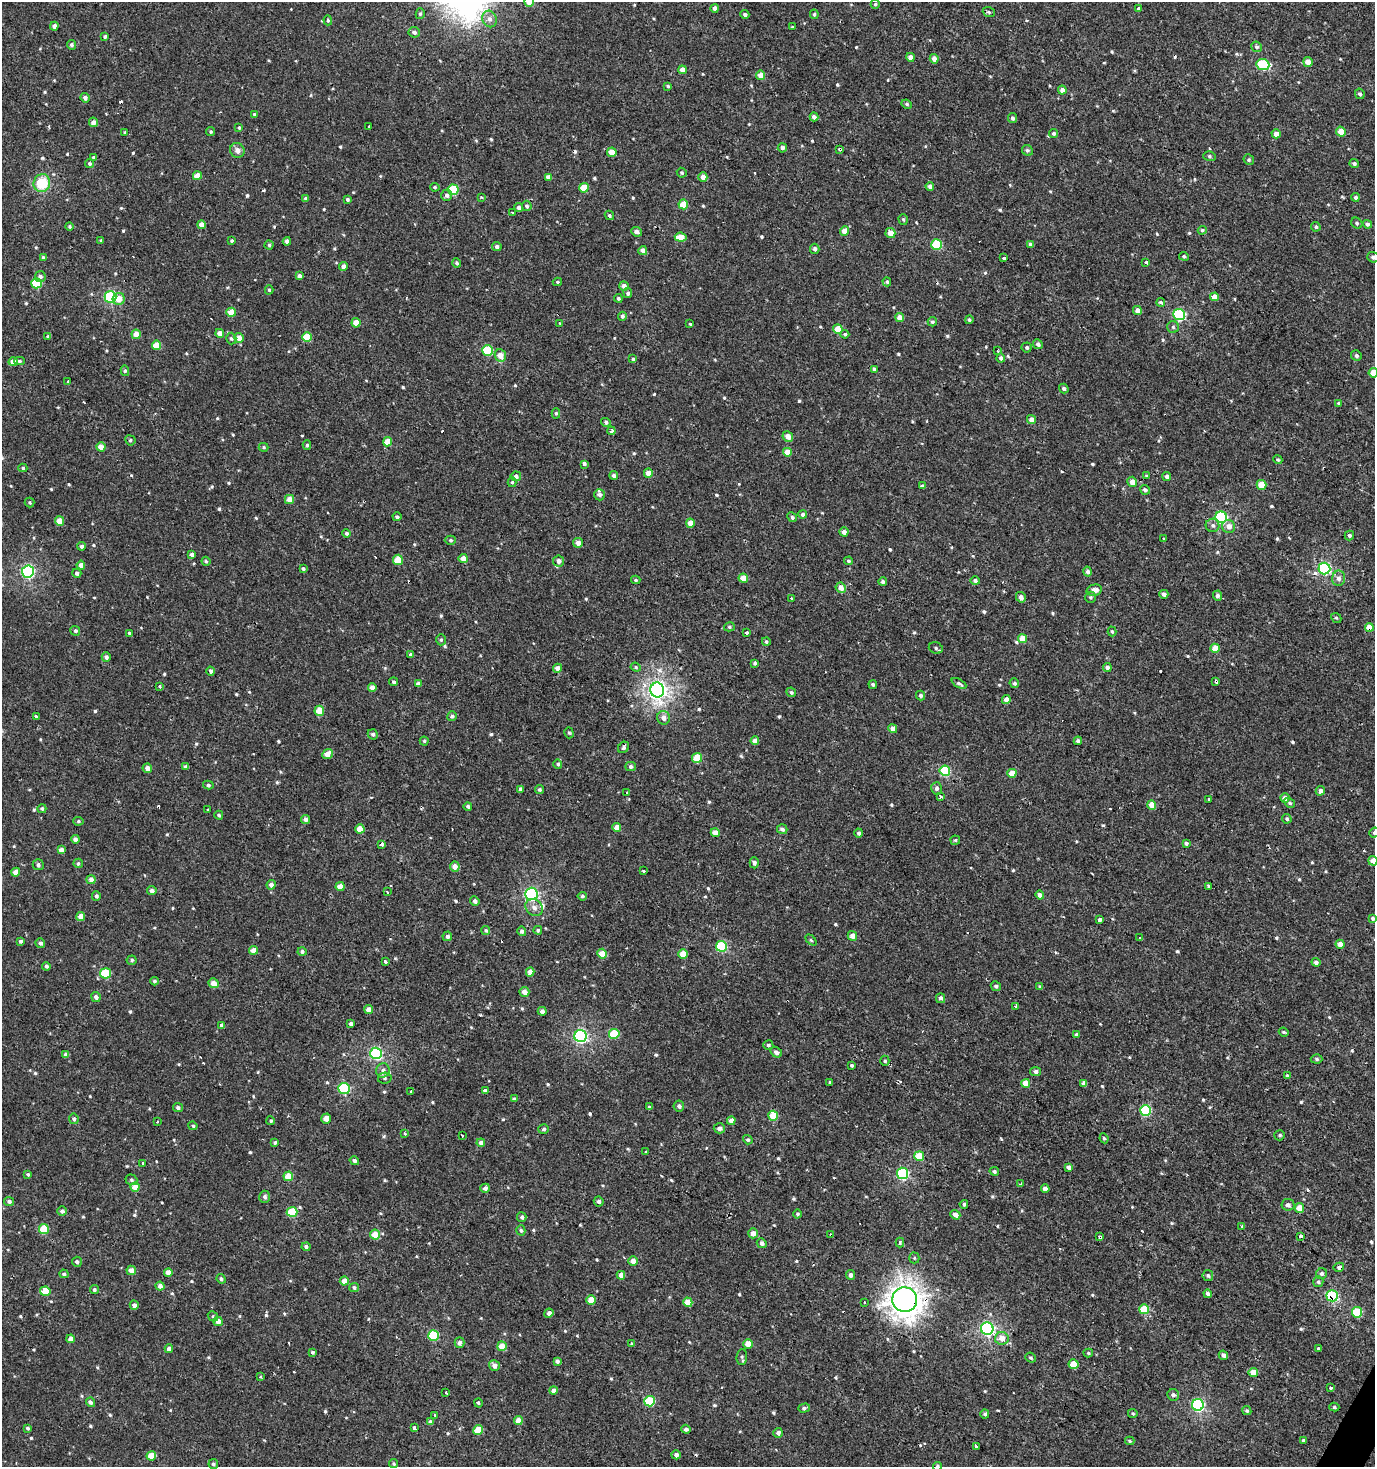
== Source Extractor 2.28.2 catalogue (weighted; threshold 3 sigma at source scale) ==
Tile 6 of 4 x 4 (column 2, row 2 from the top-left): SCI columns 1627-2999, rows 2953-4417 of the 5973 x 5886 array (HDU 1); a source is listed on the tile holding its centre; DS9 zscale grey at full resolution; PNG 1377 x 1469 px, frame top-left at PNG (2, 2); each listed source drawn as its Kron ellipse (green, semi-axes under 4 px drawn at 4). Shown black and unused: <1% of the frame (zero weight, under 2 of 3 exposures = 2% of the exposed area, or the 3 px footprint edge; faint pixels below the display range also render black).
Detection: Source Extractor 2.28.2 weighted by HDU 2 'WHT'; one run over the whole footprint, this tile lists its part. Background 6.71e-04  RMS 0.0037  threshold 0.0168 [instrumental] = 3 sigma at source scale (4.5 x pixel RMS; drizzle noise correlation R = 1.50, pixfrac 1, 0.0396/0.0396 arcsec/px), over >= 5 px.
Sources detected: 748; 32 cosmic-ray / hot-pixel residue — neither listed nor drawn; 2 inside a brighter listed object's ellipse — not listed separately; of the other 714, all 500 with FLUX_AUTO >= 0.532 (the completeness limit of this list) listed and drawn (214 fainter detections not listed), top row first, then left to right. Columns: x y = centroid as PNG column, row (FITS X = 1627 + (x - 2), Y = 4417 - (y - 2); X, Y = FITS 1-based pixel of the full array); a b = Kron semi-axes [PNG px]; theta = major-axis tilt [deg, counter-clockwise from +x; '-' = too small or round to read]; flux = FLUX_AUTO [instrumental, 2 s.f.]
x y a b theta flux
529 2 5 5 - 2.9
875 4 4 4 - 0.56
715 8 4 4 - 1.3
1138 9 3 3 - 2.3
989 12 6 4 -20 0.62
420 14 5 4 - 0.64
745 14 4 4 - 0.96
814 14 5 4 - 0.66
490 19 8 7 - 2
328 20 5 4 - 0.54
54 26 4 4 - 1.5
792 27 3 2 - 0.84
414 32 6 5 - 1.2
105 37 4 3 - 0.8
71 45 5 4 - 0.86
1257 47 5 5 - 0.92
911 57 4 4 - 2.5
934 59 5 4 - 2.4
1308 62 5 4 - 3.2
1263 65 6 5 - 26
682 70 4 4 - 2.4
761 75 5 4 - 3.7
668 86 4 3 - 0.56
1062 90 4 4 - 1.9
1360 94 5 4 - 0.77
85 98 5 4 - 1.5
907 104 5 4 - 0.61
254 114 4 4 - 0.55
814 117 4 4 - 1.6
1012 118 5 4 - 0.85
93 122 5 4 - 1.8
369 127 3 3 - 2.4
239 128 4 3 - 0.57
125 132 3 3 - 0.73
211 132 4 4 - 0.56
1341 132 5 5 - 3.7
1054 133 4 4 - 0.98
1276 134 4 4 - 2.2
782 148 4 4 - 1.4
840 149 3 3 - 2.1
237 150 7 7 - 2.1
1027 150 6 5 - 0.73
612 152 5 4 - 5.7
1209 156 6 5 - 0.66
94 158 4 4 - 0.72
1249 160 5 5 - 0.71
1354 163 4 4 - 0.81
90 164 4 4 - 0.66
682 173 5 4 - 0.66
197 176 4 4 - 3.7
548 177 4 4 - 2
703 177 5 4 - 2.1
42 183 9 8 - 11
930 186 4 4 - 1.3
435 187 5 4 - 0.58
584 188 5 4 - 7.5
453 190 5 5 - 17
447 195 5 5 - 1.2
481 197 3 3 - 1.1
1355 197 4 4 - 1
306 198 4 4 - 0.87
347 199 4 3 - 0.71
683 204 5 4 - 6.4
527 206 5 4 - 0.85
519 207 4 4 - 1.3
512 212 3 2 - 0.59
609 215 5 4 - 0.63
903 219 5 4 - 0.64
1357 223 6 5 - 0.71
1367 224 5 4 - 0.87
201 225 4 4 - 2.8
70 226 4 4 - 0.55
1316 227 5 4 - 0.69
1202 230 4 4 - 0.58
844 231 4 4 - 3.8
637 232 5 4 - 1.6
890 233 5 5 - 2.9
681 237 6 4 -6 4.5
101 241 3 3 - 0.59
232 241 3 3 - 0.61
287 241 4 4 - 1.5
937 244 5 5 - 18
1030 244 4 3 - 1
269 245 4 4 - 0.61
497 247 5 4 - 1.2
815 249 5 4 - 1.2
643 251 4 4 - 2.2
1184 256 5 4 - 0.59
43 257 4 3 - 0.66
1373 257 6 5 - 1.1
1004 258 3 3 - 2
1146 262 4 3 - 1.8
457 263 4 4 - 0.75
343 266 4 4 - 1.5
299 276 4 4 - 1.4
40 277 5 5 - 1.2
557 282 4 4 - 0.56
887 282 4 4 - 0.7
36 283 5 5 - 14
624 286 5 4 - 1.7
269 290 4 4 - 0.56
628 293 5 4 - 0.96
110 297 6 5 - 41
1215 297 4 4 - 3.1
618 298 4 4 - 0.72
119 299 6 6 - 3.9
1161 302 4 3 - 1.9
1137 310 4 4 - 1.8
231 312 5 4 - 4.2
1179 314 6 5 - 35
622 316 4 4 - 1
900 318 4 4 - 3.8
969 320 4 4 - 0.66
932 322 4 4 - 0.78
356 323 4 4 - 4.5
560 323 3 3 - 0.86
690 324 3 3 - 1.9
1173 327 6 6 - 0.74
838 329 5 4 - 5.8
220 333 4 4 - 2.9
136 334 5 4 - 4
845 334 4 4 - 0.56
48 337 4 3 - 0.74
307 337 5 5 - 8.3
231 338 6 5 - 0.83
239 338 5 5 - 3.7
1038 344 5 4 - 1.1
156 345 5 4 - 6.5
1027 347 5 5 - 0.69
487 350 5 5 - 20
998 351 3 3 - 0.78
500 355 6 5 - 3.7
1356 356 5 5 - 0.96
1001 358 4 4 - 1.1
633 359 4 4 - 0.64
19 361 5 4 - 0.57
13 362 4 4 - 2.7
874 369 4 3 - 0.71
125 371 5 4 - 0.69
1373 373 5 4 - 5.6
68 382 4 3 - 0.89
1064 389 5 4 - 0.75
1339 403 4 4 - 0.81
556 413 5 4 - 0.58
1031 420 5 4 - 2.3
606 422 5 4 - 0.89
611 431 4 3 - 0.77
788 436 5 5 - 2.4
130 440 5 5 - 0.7
387 442 4 4 - 5.8
307 445 5 4 - 0.67
101 447 4 4 - 3.1
263 447 5 4 - 0.56
787 452 4 4 - 4.3
1278 460 5 4 - 0.6
584 464 3 3 - 2.1
23 468 4 4 - 0.56
648 473 5 4 - 3
614 475 4 4 - 1
516 476 5 5 - 1.6
1147 476 3 3 - 1.5
1167 476 4 4 - 1.3
512 482 5 4 - 0.57
1132 482 5 4 - 2.7
1262 485 5 5 - 8.5
923 486 4 3 - 1.2
1145 490 5 4 - 0.92
600 495 6 5 - 1.1
289 500 4 4 - 4
30 502 5 5 - 0.55
803 515 4 4 - 1.2
397 517 4 4 - 0.8
792 517 5 4 - 0.8
1221 517 6 5 - 39
59 521 5 4 - 3.6
690 523 4 4 - 3.7
1213 525 7 6 - 1.1
1229 526 7 6 - 2.5
844 532 4 4 - 1.8
347 533 4 4 - 0.83
1349 535 5 4 - 0.79
1164 539 3 3 - 1.7
450 540 5 4 - 0.57
578 543 5 5 - 2.2
82 546 4 4 - 0.84
192 554 4 4 - 1.4
463 558 4 4 - 3.1
398 560 5 5 - 6
206 561 4 4 - 0.57
559 561 5 5 - 2.2
849 561 4 4 - 0.66
81 565 4 4 - 2.5
303 568 3 3 - 0.65
1324 568 6 6 - 48
28 572 6 6 - 61
1088 572 5 4 - 1.1
77 573 4 4 - 1.1
743 578 5 4 - 4.1
1339 578 7 6 - 1.5
636 580 4 3 - 0.56
975 581 4 4 - 1
883 582 4 4 - 0.94
841 588 5 5 - 2.7
1094 590 8 5 15 2.7
1164 594 4 4 - 1.2
1217 596 5 4 - 1.3
1021 597 5 5 - 1.9
1090 597 6 5 - 0.67
791 599 3 3 - 1
1336 618 5 4 - 0.58
729 627 5 4 - 0.58
1369 627 4 4 - 4.6
75 631 5 4 - 0.97
1112 631 5 4 - 0.54
129 633 4 4 - 0.56
747 633 3 3 - 1.4
1022 638 4 4 - 4.6
441 640 5 5 - 0.61
766 641 4 4 - 0.68
936 648 7 5 -20 0.88
1215 648 5 4 - 4.4
411 654 4 4 - 0.74
106 657 5 4 - 1.2
755 663 4 4 - 0.83
636 667 5 4 - 0.55
1107 667 4 4 - 1.6
558 668 4 4 - 2.2
211 671 4 4 - 1.1
1216 681 4 3 - 1.7
394 682 4 4 - 0.7
959 683 8 4 -29 0.81
1014 683 5 4 - 0.8
418 684 4 4 - 1.7
873 685 4 4 - 0.72
160 687 3 3 - 1.4
372 687 4 4 - 2.3
657 690 7 7 - 170
791 692 5 4 - 0.61
920 695 5 4 - 0.96
1006 700 4 4 - 2.2
319 711 5 4 - 5.2
452 716 5 4 - 0.79
36 717 3 3 - 3.7
664 718 7 6 - 2.3
893 728 4 4 - 2.5
569 733 6 4 -72 0.56
373 734 5 5 - 0.86
424 741 4 4 - 0.57
755 741 4 4 - 2.6
1078 741 4 4 - 1.1
624 747 6 5 - 0.73
327 754 6 4 40 3.5
697 758 5 5 - 9.4
558 764 4 4 - 0.8
186 767 4 3 - 1.2
631 767 5 4 - 1.1
147 768 5 4 - 2.5
945 771 5 5 - 17
1012 773 4 4 - 5.6
208 785 5 4 - 0.65
936 788 6 5 - 1.4
520 789 4 3 - 1.2
539 790 4 4 - 0.67
1320 791 5 4 - 1.5
626 793 3 3 - 2
941 796 4 4 - 1.1
1285 798 5 4 - 2.3
1209 799 3 3 - 1.5
1290 803 5 4 - 0.71
1152 805 5 4 - 4.7
468 806 4 4 - 0.83
42 809 4 4 - 0.71
207 809 3 3 - 1.2
219 815 4 4 - 0.62
1287 819 5 4 - 0.66
306 820 4 4 - 1.7
78 821 5 4 - 0.57
617 827 4 4 - 3.1
360 829 4 4 - 4.9
782 829 5 5 - 1.1
715 833 4 4 - 2.9
859 833 4 4 - 0.93
1374 833 5 5 - 0.76
75 839 4 4 - 1.3
955 840 5 4 - 0.58
1186 843 4 4 - 0.82
382 844 4 3 - 2.5
61 850 4 4 - 2
1373 861 5 4 - 2.3
78 863 5 4 - 0.73
754 863 5 4 - 1
38 865 5 5 - 0.99
455 866 5 5 - 2.7
643 871 3 3 - 1.8
16 872 4 4 - 2.9
91 879 4 4 - 2
271 885 4 4 - 1.7
1209 886 3 3 - 1.8
340 887 4 4 - 3.7
152 891 5 4 - 1.2
387 892 3 3 - 0.74
531 894 6 6 - 64
1040 895 4 4 - 1.7
96 896 5 4 - 0.98
582 896 5 4 - 0.71
475 901 5 4 - 1.3
534 907 9 8 - 2.1
81 916 4 4 - 3.2
1372 918 4 3 - 0.83
1100 919 3 3 - 4
538 930 4 4 - 0.54
486 931 4 4 - 0.61
522 931 5 4 - 0.95
447 936 5 5 - 1.1
852 936 5 5 - 2.6
1140 938 3 3 - 1.4
811 940 6 4 -45 0.54
21 941 4 4 - 0.75
40 943 5 5 - 1.1
1340 944 4 4 - 3
721 946 5 5 - 23
253 950 4 4 - 3.6
302 951 4 4 - 0.83
602 954 5 4 - 4.7
683 954 5 4 - 7.2
132 960 5 5 - 0.75
385 961 4 3 - 2.1
1316 962 4 4 - 1.1
46 966 4 4 - 0.84
530 972 4 4 - 3.1
106 973 5 5 - 17
154 981 4 4 - 0.62
213 983 5 4 - 3.1
996 986 5 4 - 0.87
1040 987 4 3 - 0.67
524 992 5 5 - 2.8
96 997 5 4 - 1.2
940 998 5 4 - 1.2
1016 1006 4 3 - 0.55
369 1010 4 4 - 3.1
542 1011 4 4 - 1.4
351 1024 4 4 - 3.1
222 1025 4 3 - 11
1284 1032 5 3 - 0.58
614 1034 5 5 - 13
1077 1035 4 4 - 1.3
580 1036 6 6 - 65
768 1045 5 5 - 0.77
776 1052 6 5 - 1.3
376 1053 6 6 - 48
66 1055 4 4 - 1.9
1316 1059 6 4 -4 0.66
885 1061 5 4 - 0.57
852 1066 4 3 - 1.7
383 1070 7 7 - 1.4
1036 1071 5 4 - 1.3
1288 1076 3 3 - 14
385 1078 7 5 12 0.77
830 1082 3 3 - 6.8
1026 1083 4 4 - 5.2
1084 1083 4 4 - 1.8
344 1088 6 5 - 27
411 1091 3 3 - 1.3
485 1091 4 3 - 4.5
514 1099 4 4 - 0.97
679 1106 5 5 - 1
649 1107 3 3 - 2.4
178 1108 5 4 - 0.92
1145 1110 5 5 - 27
773 1116 5 5 - 8.6
74 1119 5 4 - 1
326 1119 5 4 - 2.7
271 1121 4 4 - 0.62
731 1121 4 4 - 2.2
157 1122 3 3 - 1.1
193 1126 4 4 - 0.68
719 1128 5 5 - 1.7
544 1129 5 4 - 0.72
405 1133 3 3 - 0.98
1280 1135 5 5 - 0.62
462 1136 4 3 - 2.6
1104 1138 5 4 - 0.54
748 1140 5 4 - 0.65
275 1142 4 3 - 0.68
481 1143 4 4 - 1.8
645 1152 3 3 - 1.5
919 1156 5 5 - 8.8
354 1161 5 4 - 0.94
143 1163 3 3 - 0.89
1068 1167 4 4 - 1.4
994 1171 5 4 - 0.82
902 1173 5 5 - 34
28 1174 4 3 - 0.6
288 1176 4 4 - 6.4
131 1180 6 5 - 0.67
1021 1184 3 3 - 0.75
135 1187 4 4 - 4.7
485 1188 5 4 - 1.5
1045 1189 4 4 - 2.5
265 1197 6 5 - 1.3
9 1201 5 4 - 0.89
599 1201 5 5 - 0.97
964 1204 4 4 - 0.8
1288 1205 6 5 - 1.3
1299 1208 5 4 - 5.4
62 1211 4 4 - 1.4
292 1212 5 5 - 13
797 1214 4 4 - 0.67
955 1215 5 4 - 2.2
522 1217 5 4 - 0.83
1242 1226 3 3 - 1.9
44 1229 5 5 - 9.6
521 1230 5 4 - 0.77
753 1233 5 4 - 2.6
375 1235 5 5 - 7.1
831 1235 4 3 - 1.7
1301 1236 3 3 - 4
1100 1237 4 3 - 8.9
762 1243 5 4 - 1.1
900 1243 5 4 - 0.6
306 1247 4 4 - 0.96
914 1258 5 5 - 0.55
633 1261 5 5 - 2.7
77 1262 5 5 - 0.93
1339 1267 5 4 - 1.1
131 1270 5 4 - 2.7
168 1272 4 4 - 3.4
64 1274 5 4 - 0.61
1322 1274 6 5 - 0.88
621 1275 4 4 - 2.5
850 1275 5 4 - 1.4
1208 1276 5 5 - 0.79
221 1279 5 4 - 1
344 1281 4 4 - 3.7
1318 1282 5 5 - 0.71
160 1286 4 4 - 1.9
354 1287 5 4 - 0.79
94 1290 4 4 - 0.79
45 1291 5 4 - 6.8
1208 1294 4 4 - 1.3
1332 1296 5 5 - 33
591 1300 5 4 - 6.3
905 1300 12 12 - 400
688 1302 5 4 - 5.6
865 1302 3 3 - 1.5
134 1305 5 4 - 1.7
1144 1309 5 5 - 9.7
1357 1312 5 5 - 15
549 1313 4 4 - 1.8
213 1316 5 4 - 0.54
218 1321 5 4 - 3
987 1329 6 6 - 71
433 1335 5 5 - 19
1002 1338 7 6 - 3.4
71 1339 4 4 - 2.5
459 1343 5 5 - 1.2
632 1344 4 4 - 0.67
748 1344 4 4 - 4.3
502 1346 5 5 - 4.9
1318 1348 3 3 - 2.6
169 1349 4 4 - 2
312 1352 4 4 - 0.79
1088 1353 5 4 - 0.54
1223 1355 5 4 - 1.3
742 1357 8 5 84 0.79
1031 1358 5 4 - 0.62
557 1361 4 4 - 1.3
1074 1364 5 5 - 8.5
494 1365 6 5 - 2.3
1253 1372 4 4 - 5
260 1377 3 3 - 1.1
1331 1388 3 3 - 3
553 1391 4 4 - 2
446 1393 4 3 - 2.4
1173 1395 6 5 - 1.1
650 1401 5 5 - 18
91 1402 5 4 - 1.2
478 1403 5 3 - 0.77
1198 1405 6 6 - 54
1334 1407 5 4 - 0.63
804 1408 6 4 17 0.92
1247 1411 5 4 - 0.65
1133 1413 5 4 - 0.53
985 1414 4 4 - 0.86
435 1415 3 3 - 1
518 1421 4 4 - 3.7
430 1422 4 4 - 1.5
28 1428 4 3 - 0.75
414 1428 3 3 - 1.4
686 1429 5 4 - 1.3
478 1430 5 5 - 7.9
778 1433 5 5 - 1.5
1303 1440 3 3 - 0.93
1130 1441 4 3 - 0.59
976 1446 3 3 - 9.7
676 1455 4 4 - 1.5
151 1456 5 4 - 7.1
213 1464 5 4 - 0.76
394 1464 4 4 - 0.53
938 1466 4 4 - 0.57
Overlapping masked pixels (flux is a lower limit): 11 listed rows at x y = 840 149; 1215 297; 28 572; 1369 627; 1216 681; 382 844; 919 1156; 831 1235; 1100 1237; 1332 1296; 905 1300
Isophote crosses this tile's border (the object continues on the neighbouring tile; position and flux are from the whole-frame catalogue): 6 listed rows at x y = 529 2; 1373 257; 1373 373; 1374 833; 1373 861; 938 1466